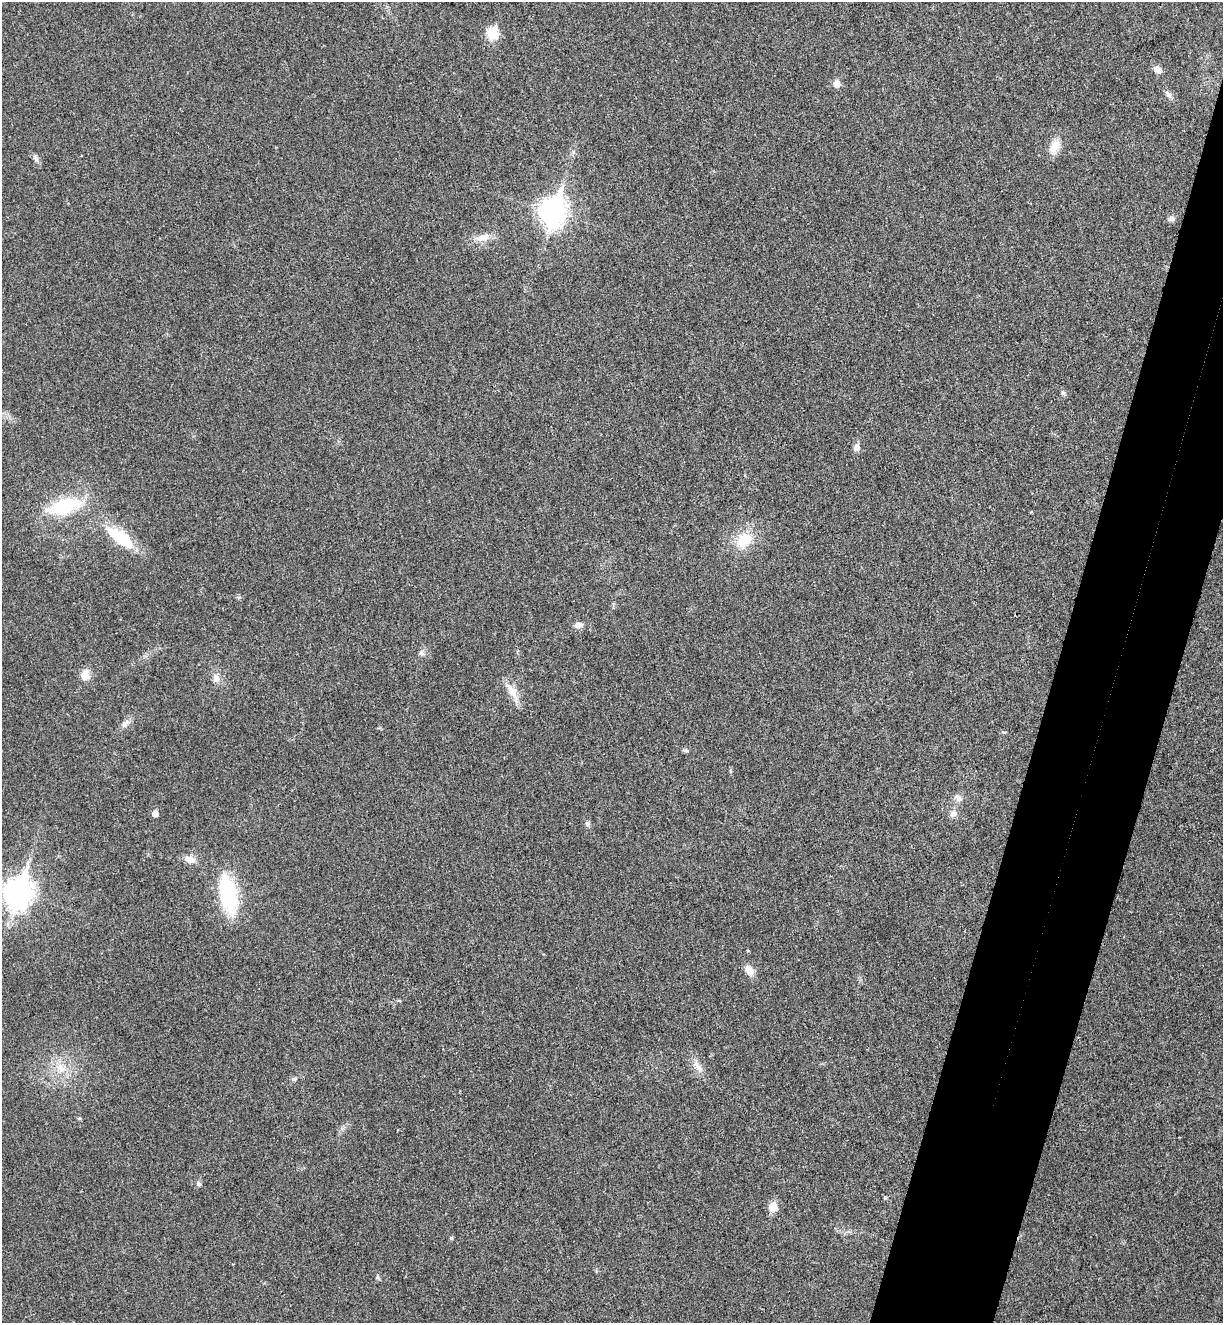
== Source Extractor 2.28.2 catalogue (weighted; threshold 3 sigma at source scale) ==
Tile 10 of 4 x 4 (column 2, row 3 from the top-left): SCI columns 1406-2626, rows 1347-2667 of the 5380 x 5331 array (HDU 1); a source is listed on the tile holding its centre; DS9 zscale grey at full resolution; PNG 1225 x 1325 px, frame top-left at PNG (2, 2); no overlay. Shown black and unused: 8% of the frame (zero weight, under 3 of 4 exposures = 6% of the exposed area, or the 3 px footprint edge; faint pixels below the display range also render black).
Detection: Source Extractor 2.28.2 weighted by HDU 2 'WHT'; one run over the whole footprint, this tile lists its part. Background 0.0355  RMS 0.0053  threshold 0.0239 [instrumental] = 3 sigma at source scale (4.5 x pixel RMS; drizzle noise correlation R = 1.50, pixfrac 1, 0.05/0.05 arcsec/px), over >= 5 px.
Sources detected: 37; all 37 listed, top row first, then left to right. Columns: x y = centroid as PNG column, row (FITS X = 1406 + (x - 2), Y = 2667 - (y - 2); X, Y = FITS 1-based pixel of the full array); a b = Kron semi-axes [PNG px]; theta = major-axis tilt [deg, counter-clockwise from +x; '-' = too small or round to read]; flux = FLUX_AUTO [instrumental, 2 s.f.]
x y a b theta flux
492 34 6 6 - 32
1157 70 10 7 -33 2.8
837 84 6 6 - 5.1
1169 95 11 6 -62 2
1055 146 18 11 61 6.4
36 159 11 5 -68 1.6
553 212 11 9 75 480
1172 219 9 6 20 1.6
483 237 20 9 15 5.2
1063 393 6 5 - 0.89
856 448 10 7 62 2.5
64 506 32 15 17 31
1031 512 5 3 - 0.44
120 537 31 13 -36 23
744 540 25 17 38 13
579 625 9 7 10 2.6
421 653 8 5 -31 1.1
85 675 6 6 - 11
216 678 10 9 - 3.2
512 691 20 10 -57 6.6
125 724 10 7 48 2.4
686 750 8 4 -1 0.86
730 771 6 4 72 0.6
958 798 9 7 -50 2.2
953 813 10 8 42 2.3
155 814 5 5 - 3.5
587 824 7 6 - 1.3
190 859 15 9 -20 4
18 893 11 9 72 610
228 893 45 18 -78 38
749 970 14 9 -60 4.2
697 1066 17 6 -51 3.5
60 1068 13 8 -65 5
79 1118 5 4 - 0.63
199 1184 7 5 -82 1.1
773 1207 6 5 - 14
451 1238 4 4 - 0.75
Isophote crosses this tile's border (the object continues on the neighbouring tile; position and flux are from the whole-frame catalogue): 1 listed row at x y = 18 893
Unlisted compact peaks at least as high as the median listed source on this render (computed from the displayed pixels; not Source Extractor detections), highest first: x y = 885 1198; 293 1079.